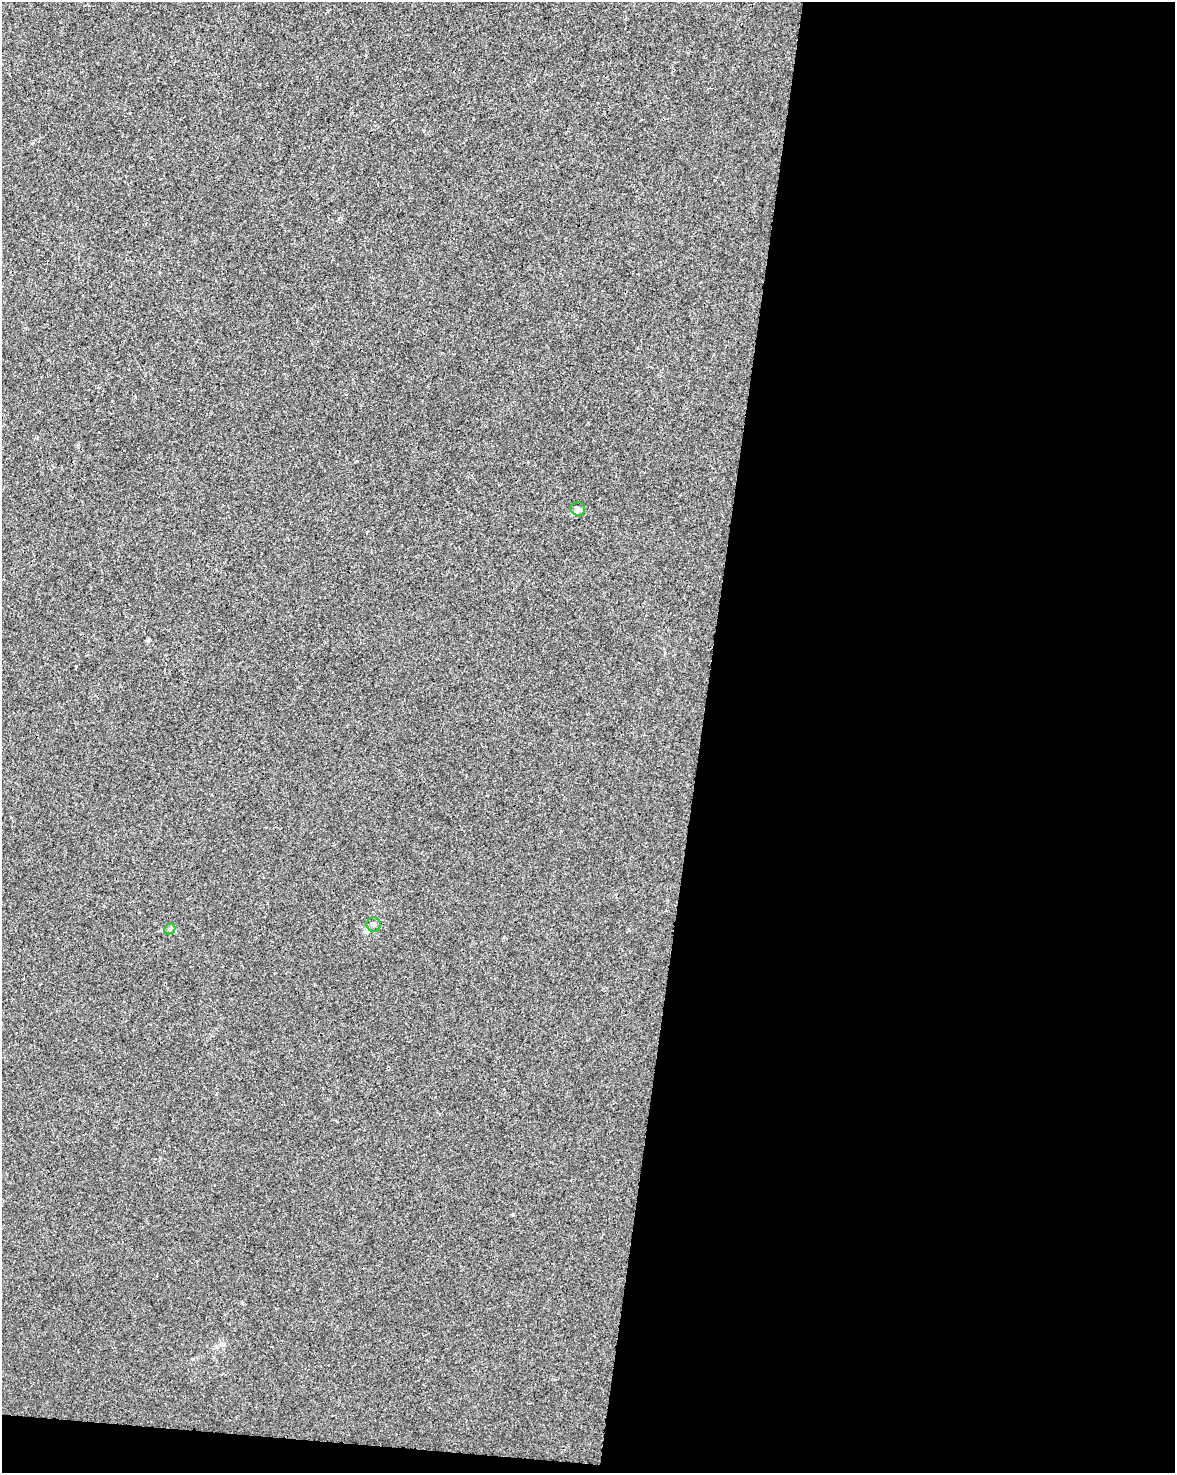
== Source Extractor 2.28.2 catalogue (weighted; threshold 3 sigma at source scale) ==
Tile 12 of 4 x 3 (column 4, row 3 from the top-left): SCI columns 3520-4692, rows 228-1698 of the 4700 x 4923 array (HDU 1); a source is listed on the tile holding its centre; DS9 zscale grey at full resolution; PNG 1177 x 1475 px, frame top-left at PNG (2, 2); each listed source drawn as its Kron ellipse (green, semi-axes under 4 px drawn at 4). Shown black and unused: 42% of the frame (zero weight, under 3 of 4 exposures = <1% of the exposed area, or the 3 px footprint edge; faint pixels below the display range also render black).
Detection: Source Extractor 2.28.2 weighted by HDU 2 'WHT'; one run over the whole footprint, this tile lists its part. Background 0.00168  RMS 0.0028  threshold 0.0124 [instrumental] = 3 sigma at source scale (4.5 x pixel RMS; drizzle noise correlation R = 1.50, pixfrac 1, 0.0396/0.0396 arcsec/px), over >= 5 px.
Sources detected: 3; all 3 listed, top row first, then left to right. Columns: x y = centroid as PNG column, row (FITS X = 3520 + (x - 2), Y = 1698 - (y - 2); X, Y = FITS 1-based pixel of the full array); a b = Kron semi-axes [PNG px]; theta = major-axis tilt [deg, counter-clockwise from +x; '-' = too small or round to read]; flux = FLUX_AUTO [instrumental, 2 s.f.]
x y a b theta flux
578 509 7 7 - 0.76
374 924 7 7 - 0.72
170 929 6 5 - 0.43